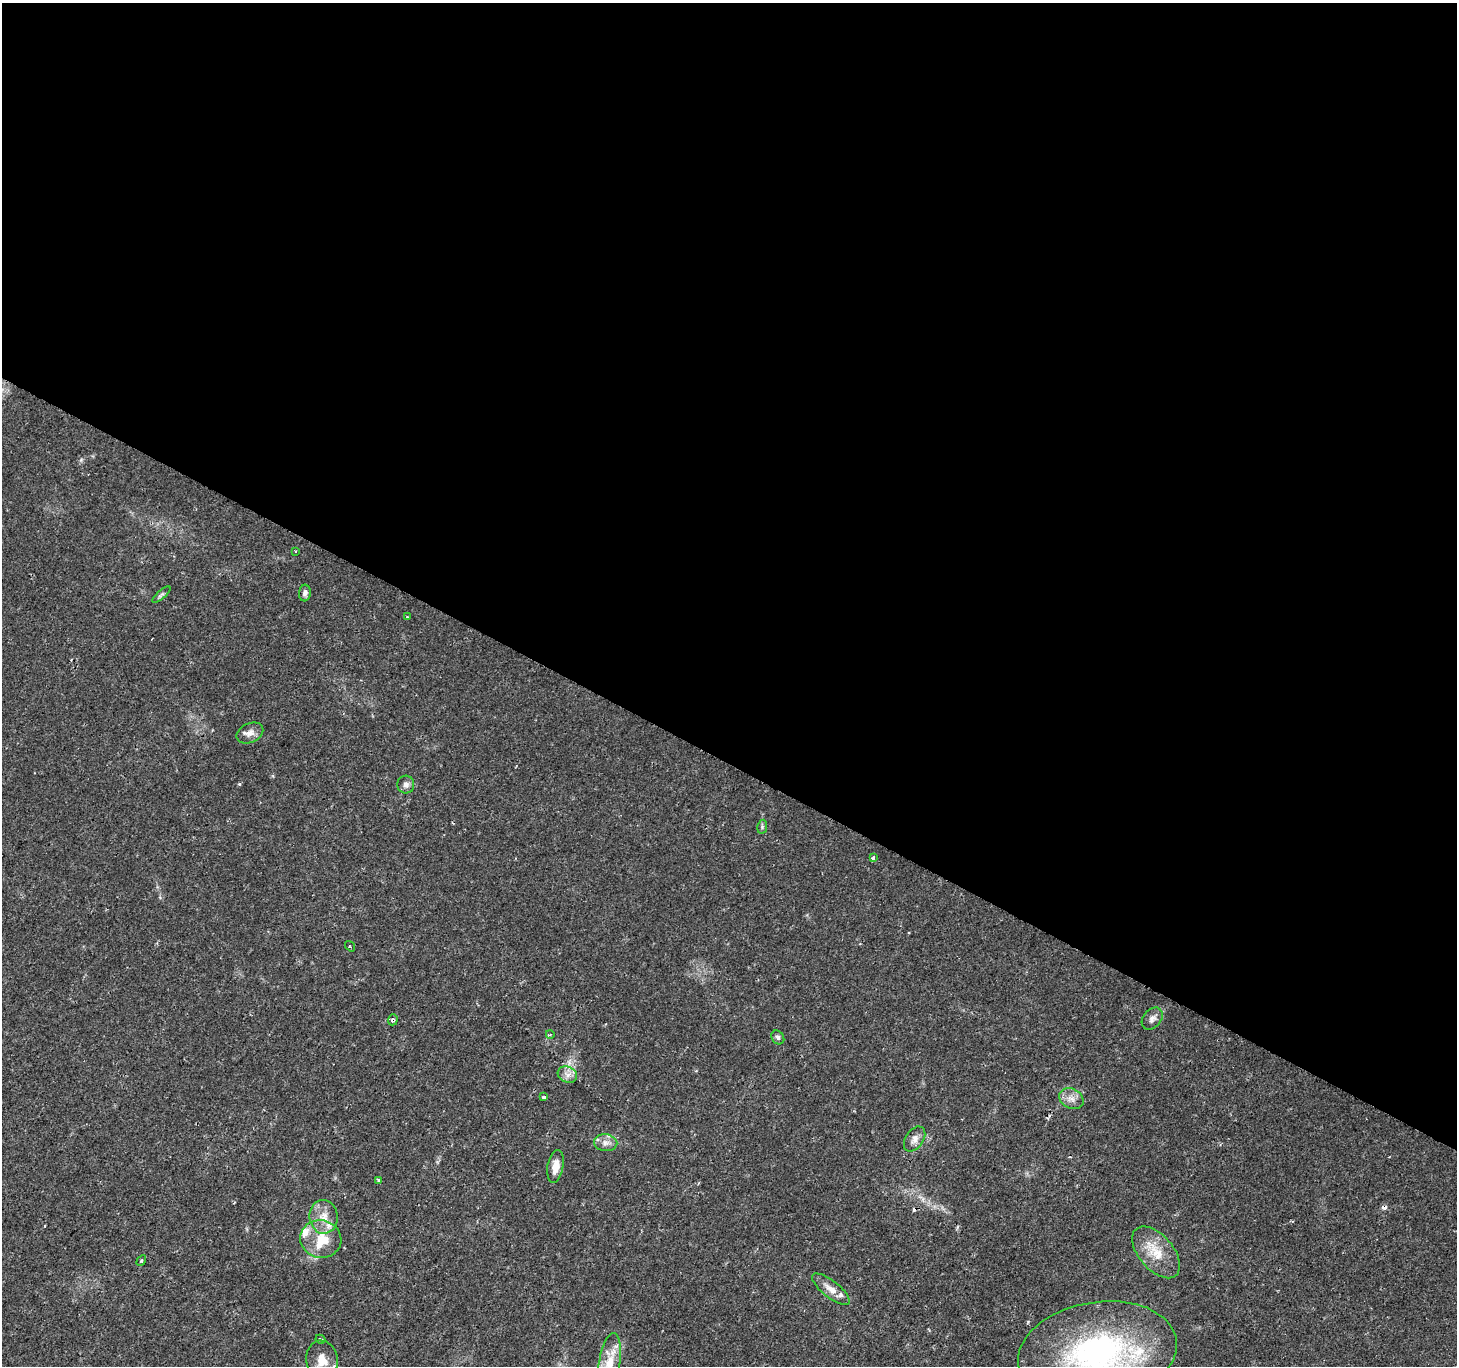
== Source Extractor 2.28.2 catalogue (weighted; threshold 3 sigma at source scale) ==
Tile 3 of 4 x 4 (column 3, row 1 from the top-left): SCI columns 2910-4364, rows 4285-5648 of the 5824 x 5908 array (HDU 1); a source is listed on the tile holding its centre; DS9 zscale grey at full resolution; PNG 1459 x 1368 px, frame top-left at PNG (2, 3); each listed source drawn as its Kron ellipse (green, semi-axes under 4 px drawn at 4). Shown black and unused: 56% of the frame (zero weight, under 2 of 3 exposures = <1% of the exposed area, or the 3 px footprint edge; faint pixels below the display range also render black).
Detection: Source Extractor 2.28.2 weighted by HDU 2 'WHT'; one run over the whole footprint, this tile lists its part. Background 0.0109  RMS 0.0027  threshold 0.0119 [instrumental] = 3 sigma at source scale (4.5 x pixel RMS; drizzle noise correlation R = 1.50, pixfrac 1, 0.0396/0.0396 arcsec/px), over >= 5 px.
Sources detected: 36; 3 cosmic-ray / hot-pixel residue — neither listed nor drawn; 4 inside a brighter listed object's ellipse — not listed separately; the other 29 listed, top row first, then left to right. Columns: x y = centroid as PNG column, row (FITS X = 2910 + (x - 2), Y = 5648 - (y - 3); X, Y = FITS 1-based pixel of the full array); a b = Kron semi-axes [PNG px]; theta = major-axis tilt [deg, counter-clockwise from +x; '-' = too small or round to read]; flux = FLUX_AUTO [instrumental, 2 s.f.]
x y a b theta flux
296 551 2 2 - 0.28
305 593 8 6 85 0.88
161 595 11 4 41 0.58
407 617 4 3 - 0.29
250 733 14 9 25 1.8
406 784 9 8 - 1.2
762 827 7 5 80 0.43
873 858 3 3 - 0.69
350 946 5 3 - 0.29
1152 1019 12 9 50 1.4
393 1020 5 5 - 0.65
550 1034 4 3 - 0.28
778 1037 7 6 - 0.65
567 1075 10 7 -25 1.6
544 1097 3 3 - 8
1071 1099 13 9 -29 2.1
915 1139 14 8 55 1.8
606 1143 12 8 -9 1.6
555 1166 16 8 80 2.9
378 1180 4 4 - 0.67
324 1217 17 14 -83 3.9
321 1239 20 19 - 7.3
1156 1252 31 17 -50 6.9
141 1261 5 3 - 0.31
831 1289 23 8 -38 2.7
320 1339 5 3 - 0.41
1097 1353 80 51 10 68
322 1360 20 16 -80 4.1
609 1366 33 10 82 6.3
Overlapping masked pixels (flux is a lower limit): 1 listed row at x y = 393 1020
Isophote crosses this tile's border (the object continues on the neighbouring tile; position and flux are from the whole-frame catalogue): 2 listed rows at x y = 1097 1353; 609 1366